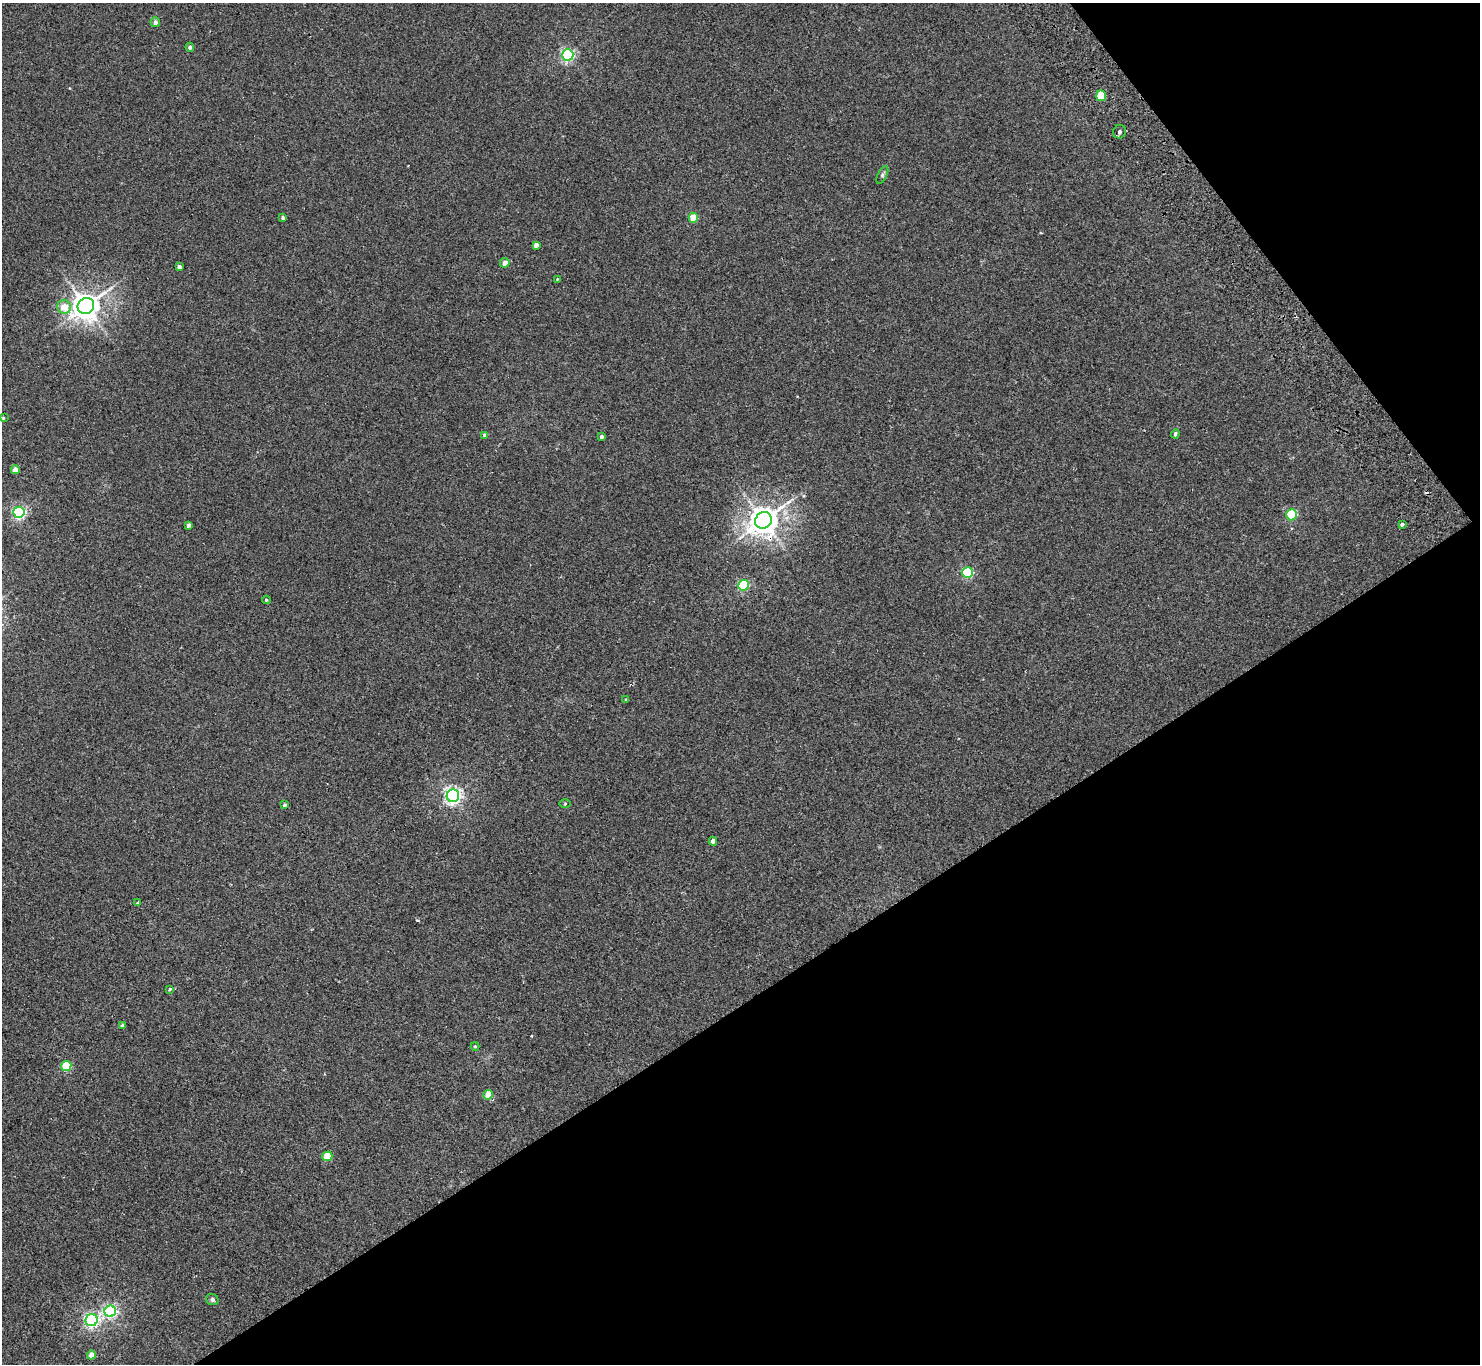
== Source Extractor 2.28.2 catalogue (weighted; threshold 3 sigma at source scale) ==
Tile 12 of 4 x 4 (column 4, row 3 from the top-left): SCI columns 4487-5964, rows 1699-3060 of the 6013 x 5985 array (HDU 1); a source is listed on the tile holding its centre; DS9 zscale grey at full resolution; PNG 1482 x 1366 px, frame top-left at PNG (2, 3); each listed source drawn as its Kron ellipse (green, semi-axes under 4 px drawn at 4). Shown black and unused: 32% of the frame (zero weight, under 2 of 3 exposures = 3% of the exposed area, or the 3 px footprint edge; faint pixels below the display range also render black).
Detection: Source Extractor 2.28.2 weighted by HDU 2 'WHT'; one run over the whole footprint, this tile lists its part. Background 0.0251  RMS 0.0068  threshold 0.0306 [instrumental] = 3 sigma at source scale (4.5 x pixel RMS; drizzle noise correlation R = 1.50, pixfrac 1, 0.05/0.05 arcsec/px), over >= 5 px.
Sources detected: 45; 2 cosmic-ray / hot-pixel residue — neither listed nor drawn; the other 43 listed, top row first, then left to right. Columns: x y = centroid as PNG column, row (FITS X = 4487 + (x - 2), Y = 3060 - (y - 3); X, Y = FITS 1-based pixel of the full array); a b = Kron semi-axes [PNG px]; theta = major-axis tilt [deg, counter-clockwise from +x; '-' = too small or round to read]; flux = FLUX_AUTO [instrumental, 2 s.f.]
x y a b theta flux
155 22 5 4 - 2.4
190 47 4 4 - 1.8
568 55 6 5 - 110
1101 96 5 5 - 24
1119 132 7 6 - 2.2
882 175 10 4 64 1.4
283 218 3 3 - 1.5
693 218 5 5 - 16
536 245 4 4 - 3.5
505 263 5 4 - 5
179 267 4 3 - 2
557 279 4 3 - 0.51
86 306 8 7 - 730
64 307 7 7 - 8.4
3 418 4 3 - 0.61
1175 434 4 4 - 1.3
485 435 4 4 - 2
602 437 3 3 - 1.8
15 470 4 4 - 6.5
19 512 5 5 - 120
1291 515 6 5 - 49
763 520 9 8 - 890
1402 524 4 3 - 3.3
189 525 4 3 - 2.4
968 573 5 5 - 60
743 585 5 5 - 62
266 600 4 3 - 0.71
626 700 4 3 - 0.87
453 796 6 6 - 220
565 804 5 3 - 0.61
284 805 4 4 - 1.2
713 841 4 4 - 3.4
138 903 4 3 - 1
170 989 4 3 - 3.4
123 1026 4 4 - 1.6
475 1046 4 4 - 0.73
66 1066 5 5 - 33
488 1095 5 4 - 13
327 1156 5 4 - 17
212 1300 6 5 - 1.7
110 1311 6 5 - 120
92 1320 6 6 - 140
91 1355 4 4 - 5.3
Overlapping masked pixels (flux is a lower limit): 1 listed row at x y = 763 520